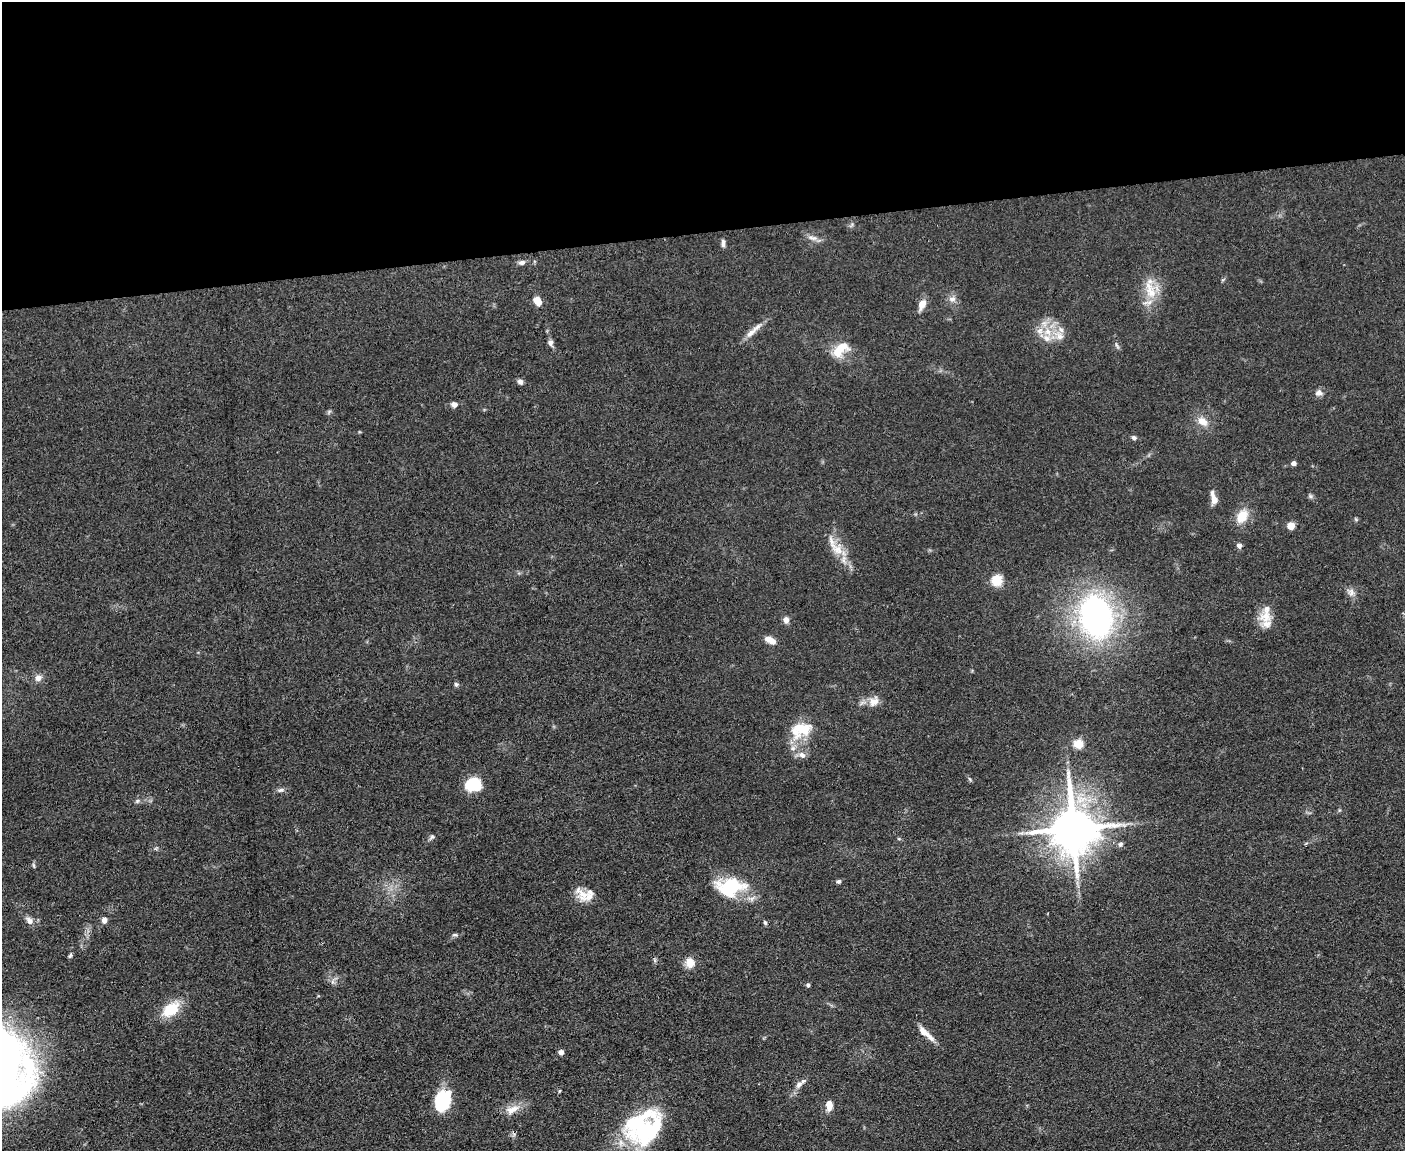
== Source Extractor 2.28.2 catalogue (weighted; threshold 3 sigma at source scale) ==
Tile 2 of 3 x 4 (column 2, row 1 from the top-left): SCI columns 1533-2935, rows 3448-4596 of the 4573 x 4596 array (HDU 1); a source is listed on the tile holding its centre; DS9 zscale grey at full resolution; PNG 1407 x 1153 px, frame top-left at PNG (2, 2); no overlay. Shown black and unused: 20% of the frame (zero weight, under 3 of 4 exposures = <1% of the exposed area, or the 3 px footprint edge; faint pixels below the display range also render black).
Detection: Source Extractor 2.28.2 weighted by HDU 2 'WHT'; one run over the whole footprint, this tile lists its part. Background 0.0719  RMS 0.007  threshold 0.0314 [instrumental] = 3 sigma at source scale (4.5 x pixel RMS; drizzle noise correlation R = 1.50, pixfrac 1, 0.05/0.05 arcsec/px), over >= 5 px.
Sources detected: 70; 8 inside a brighter listed object's ellipse — not listed separately; the other 62 listed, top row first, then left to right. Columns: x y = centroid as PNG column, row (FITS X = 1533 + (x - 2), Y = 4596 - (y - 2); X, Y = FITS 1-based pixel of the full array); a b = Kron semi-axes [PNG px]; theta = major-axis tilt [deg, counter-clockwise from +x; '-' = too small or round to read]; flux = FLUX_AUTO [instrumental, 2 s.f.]
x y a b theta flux
813 238 14 6 -12 3.5
723 243 10 4 -87 2.2
522 262 9 6 9 2.4
1151 292 21 14 -51 14
952 299 9 7 10 3.5
538 301 9 7 -62 7
922 304 11 7 62 7.1
1048 332 10 9 - 7.6
751 333 20 7 43 5.8
1060 336 13 10 -62 6.7
550 343 9 6 -83 2.5
1117 345 10 2 -55 1.1
840 350 25 13 38 14
520 382 7 6 - 2.1
1319 393 11 7 7 2.9
454 404 7 6 - 2.7
1202 421 14 10 -33 6.8
1134 437 6 5 - 1.7
1294 463 5 4 - 3
1310 496 7 4 -71 1.2
1214 498 14 6 -73 6.3
1242 516 17 12 59 12
1291 526 7 6 - 7
1239 545 6 5 - 3.1
838 550 17 15 -57 11
997 580 12 12 - 11
1351 592 10 10 - 3.5
1096 616 39 28 -79 210
1266 616 18 16 41 10
786 620 8 7 - 3.3
770 640 13 6 -28 6.1
38 678 9 8 - 3.4
456 684 6 6 - 1.4
874 701 15 11 45 6.3
799 728 31 17 57 20
1078 744 8 8 - 10
802 755 9 8 - 3.5
473 784 14 11 10 32
281 790 9 5 16 1.9
137 801 6 5 - 1.1
1073 828 14 13 - 2900
432 837 9 5 51 1.6
1120 844 7 6 - 1.7
33 865 6 4 -71 0.95
839 881 6 5 - 1.3
730 887 36 23 4 37
583 894 22 13 -47 9.9
29 920 11 7 -54 3.5
104 920 6 5 - 3.3
765 923 7 4 -63 1.1
455 935 8 4 8 1.2
70 956 6 4 62 1.2
690 963 13 11 -72 6.9
808 985 5 4 - 1.4
171 1009 18 12 38 21
924 1032 17 8 -43 5.9
561 1052 5 5 - 3
799 1085 10 6 43 2.7
442 1101 22 14 69 41
829 1105 11 7 -90 6
512 1109 20 10 23 8
643 1128 44 36 36 92